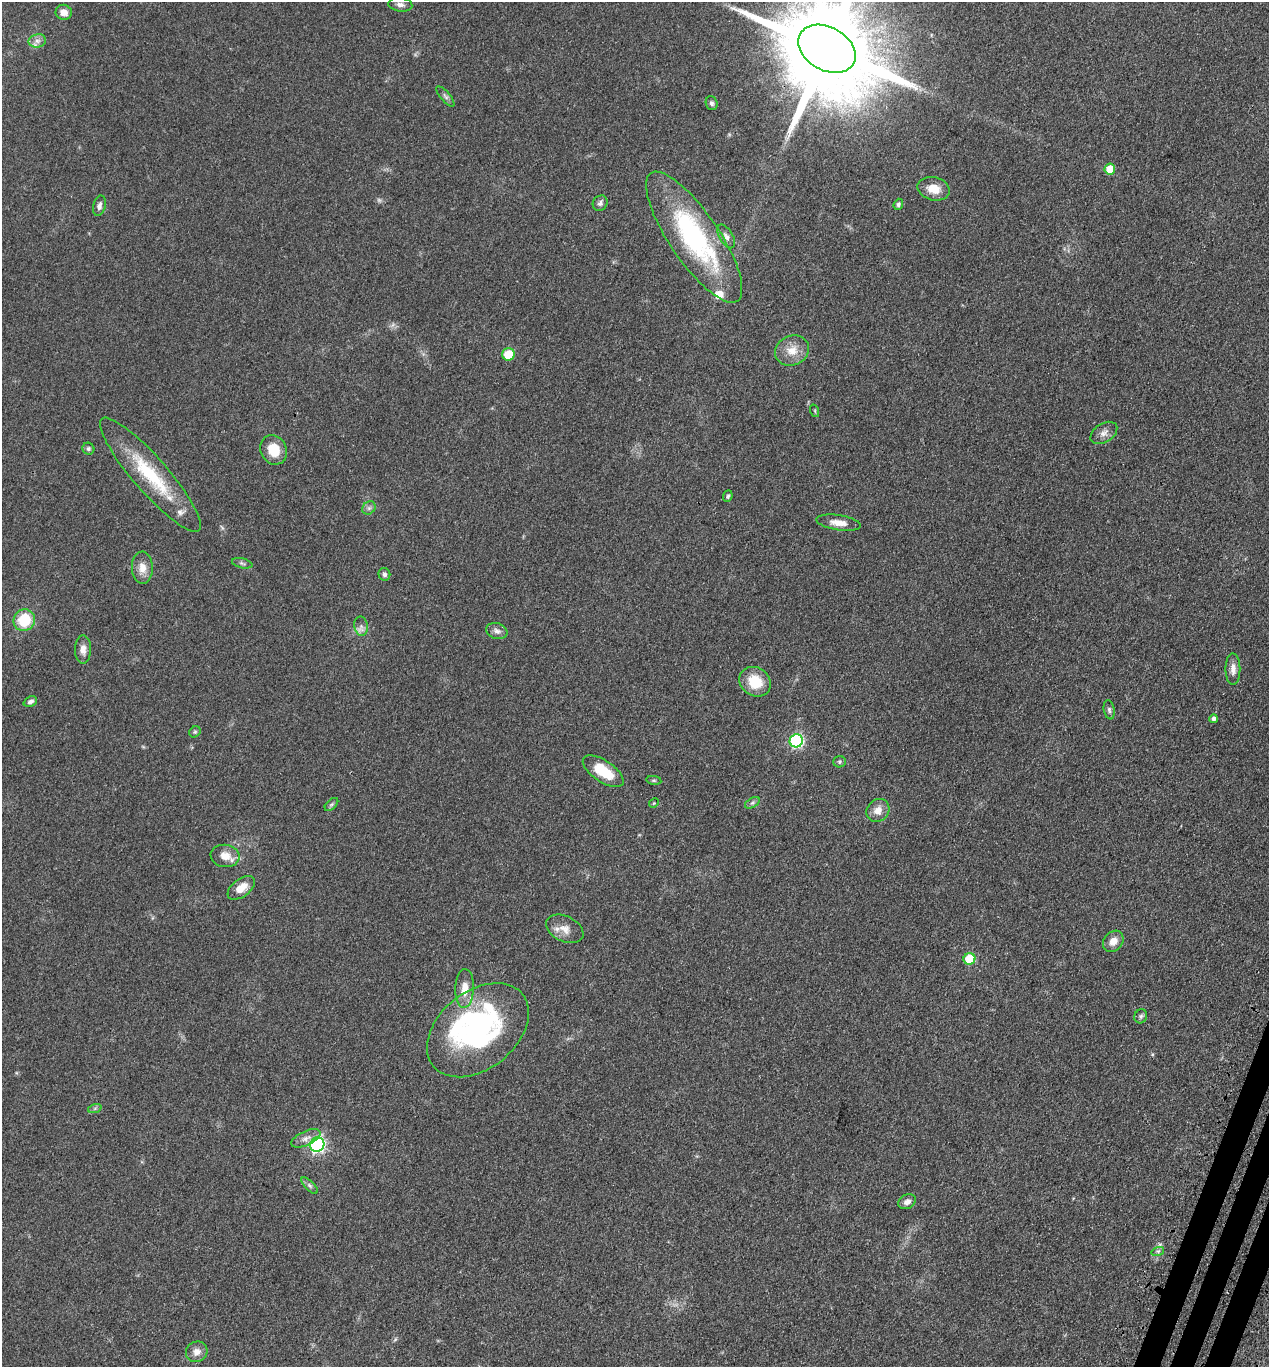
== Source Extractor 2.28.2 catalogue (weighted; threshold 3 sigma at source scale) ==
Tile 6 of 4 x 4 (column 2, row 2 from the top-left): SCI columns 1659-2925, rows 2868-4232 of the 5716 x 5734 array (HDU 1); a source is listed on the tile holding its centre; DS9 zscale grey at full resolution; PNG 1271 x 1369 px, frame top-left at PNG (2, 2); each listed source drawn as its Kron ellipse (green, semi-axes under 4 px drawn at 4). Shown black and unused: <1% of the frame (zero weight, under 3 of 4 exposures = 9% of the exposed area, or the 3 px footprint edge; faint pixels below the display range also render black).
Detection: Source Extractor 2.28.2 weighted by HDU 2 'WHT'; one run over the whole footprint, this tile lists its part. Background 0.129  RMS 0.0074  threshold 0.0334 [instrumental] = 3 sigma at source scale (4.5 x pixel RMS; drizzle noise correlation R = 1.50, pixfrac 1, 0.05/0.05 arcsec/px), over >= 5 px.
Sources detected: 66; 1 too faint to see at this stretch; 1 inside a brighter object's white glare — neither listed nor drawn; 5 inside a brighter listed object's ellipse — not listed separately; the other 59 listed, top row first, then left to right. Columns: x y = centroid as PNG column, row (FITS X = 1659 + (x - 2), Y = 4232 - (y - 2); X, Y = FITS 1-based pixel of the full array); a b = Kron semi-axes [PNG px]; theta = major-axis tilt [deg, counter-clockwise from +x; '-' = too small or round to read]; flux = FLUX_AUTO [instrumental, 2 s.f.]
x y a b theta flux
400 5 12 7 -7 3.2
64 12 8 7 - 5.5
37 41 9 6 12 3.2
827 49 31 21 -29 20000
445 96 12 4 -50 1.9
712 103 7 6 - 1.7
1110 169 5 5 - 14
934 189 16 11 -14 10
600 203 8 7 - 2.3
898 204 6 4 70 1.8
99 206 10 6 76 2.6
726 236 13 6 -60 3.5
694 237 77 24 -56 120
792 350 17 14 26 11
508 354 6 6 - 19
815 411 6 4 -72 0.86
1104 433 15 9 33 4.8
88 449 6 5 - 1.7
274 450 15 13 -62 15
150 475 74 17 -49 49
728 496 6 4 67 1.4
369 508 7 6 - 2.1
838 523 22 7 -8 7.2
242 563 10 5 -13 1.6
142 568 16 10 -88 7.6
384 574 6 6 - 2
24 620 11 10 - 26
361 626 10 6 -79 3
497 631 11 8 -19 3.5
83 649 14 8 89 5.1
1233 669 16 7 -89 4.8
755 682 16 14 -35 18
30 702 7 5 23 2.2
1109 710 10 5 -79 1.8
1214 719 4 4 - 2.4
195 732 6 5 - 1.1
796 741 7 6 - 120
839 762 6 5 - 1.3
603 771 23 10 -34 22
654 780 8 4 -8 1.1
654 803 5 4 - 0.72
752 803 8 4 30 1.7
331 804 8 5 44 1.5
878 810 12 10 45 6.6
225 856 14 11 -9 8.8
241 888 16 9 37 9
565 929 20 12 -26 8.3
1113 941 11 9 49 6.7
969 959 6 5 - 30
465 988 19 9 88 9.5
1141 1016 7 6 - 1.7
478 1030 57 38 39 150
95 1108 7 4 19 1.3
306 1138 16 7 24 4.5
317 1144 7 7 - 170
310 1186 10 4 -45 2
907 1202 9 7 28 3.7
1158 1251 6 4 17 1.4
197 1352 11 10 - 5
Overlapping masked pixels (flux is a lower limit): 1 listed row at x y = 827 49
Isophote crosses this tile's border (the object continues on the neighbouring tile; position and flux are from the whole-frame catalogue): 1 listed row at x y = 827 49